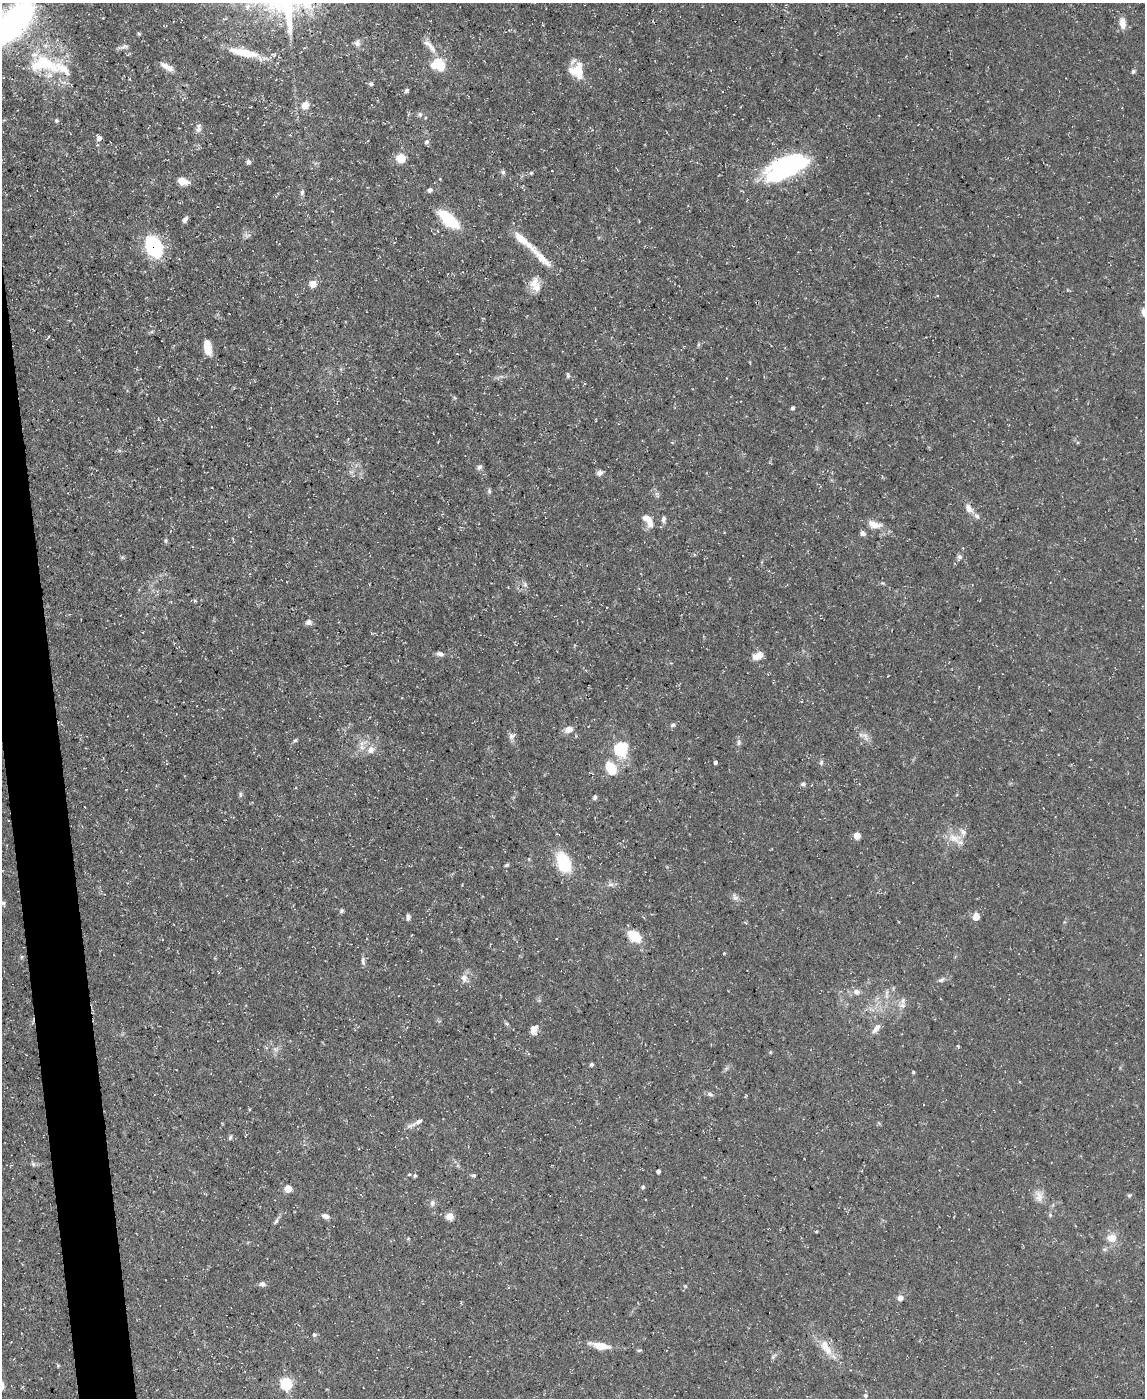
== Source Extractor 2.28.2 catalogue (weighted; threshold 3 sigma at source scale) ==
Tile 7 of 4 x 3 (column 3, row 2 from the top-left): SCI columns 2289-3431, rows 1523-2918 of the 4575 x 4549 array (HDU 1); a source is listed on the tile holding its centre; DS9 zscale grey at full resolution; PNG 1147 x 1400 px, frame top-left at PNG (2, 3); no overlay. Shown black and unused: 3% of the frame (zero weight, under 3 of 5 exposures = <1% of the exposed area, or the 3 px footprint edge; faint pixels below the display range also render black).
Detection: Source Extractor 2.28.2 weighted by HDU 2 'WHT'; one run over the whole footprint, this tile lists its part. Background 0.0884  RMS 0.0046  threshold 0.0208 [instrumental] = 3 sigma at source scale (4.5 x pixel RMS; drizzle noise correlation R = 1.50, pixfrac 1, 0.05/0.05 arcsec/px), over >= 5 px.
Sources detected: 126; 1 inside a brighter object's white glare — not listed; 5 inside a brighter listed object's ellipse — not listed separately; the other 120 listed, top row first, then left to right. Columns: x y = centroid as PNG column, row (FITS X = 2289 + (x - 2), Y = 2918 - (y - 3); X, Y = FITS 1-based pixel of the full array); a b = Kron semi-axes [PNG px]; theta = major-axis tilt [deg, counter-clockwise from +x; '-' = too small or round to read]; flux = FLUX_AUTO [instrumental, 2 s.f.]
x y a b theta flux
14 23 48 23 48 110
1122 23 15 8 -82 3.7
139 34 6 3 -19 0.49
357 43 10 7 -89 1.8
125 46 12 6 17 1.5
430 46 28 7 -44 4.3
242 52 37 10 -12 12
43 64 51 24 -6 31
438 65 18 15 -21 12
167 67 18 6 -28 3.6
577 70 17 15 -87 10
1133 71 5 4 - 0.89
371 84 6 5 - 0.88
406 91 7 5 72 1
305 105 6 5 - 6.6
420 115 6 5 - 0.94
56 120 5 5 - 0.8
198 129 10 7 64 1.9
99 138 6 6 - 2
426 142 7 5 33 1
401 158 5 5 - 23
248 162 5 5 - 1.5
786 165 45 21 17 64
503 172 6 6 - 0.94
531 173 4 4 - 0.63
183 181 11 8 -15 4.7
430 190 6 5 - 1.2
302 192 7 5 88 1.1
185 219 8 5 58 1.5
449 219 14 7 -41 37
247 235 10 6 0 1.3
154 247 22 14 -66 36
542 258 42 8 -45 9.2
534 283 19 11 67 4.8
313 284 8 8 - 3.6
699 344 6 4 71 0.62
208 347 16 7 -81 6.8
568 375 8 4 -84 0.73
793 408 4 4 - 0.93
479 467 6 6 - 1.3
600 473 8 6 18 1.6
489 491 7 5 -82 0.81
969 509 13 8 -55 3.2
663 519 9 6 84 1.4
648 521 19 9 -56 4.7
874 524 20 9 -13 4.9
863 533 7 6 - 1.4
166 541 6 4 -71 0.63
959 557 9 6 64 1.3
525 585 6 4 19 0.76
309 622 7 7 - 1.8
440 654 9 6 -12 1.6
758 656 11 7 23 4.5
673 725 7 5 37 0.99
568 729 10 7 19 3.3
511 736 9 8 - 1.8
865 736 15 6 -63 2.5
295 740 6 5 - 0.71
739 743 7 6 - 1.1
621 749 20 19 - 15
371 750 12 9 72 3.5
715 762 4 3 - 1.2
821 762 8 4 68 0.8
611 768 15 10 -63 11
803 784 7 5 29 0.97
240 794 8 4 90 0.89
595 797 6 5 - 1
857 835 5 4 - 9.5
954 838 20 12 -15 6.6
564 863 26 16 -70 17
507 865 6 4 26 0.68
611 884 6 6 - 1.3
735 897 10 7 -47 1.7
3 903 5 4 - 0.95
341 911 6 5 - 0.83
408 917 7 5 82 1.4
976 917 5 5 - 7.2
634 936 17 11 -37 9.6
724 953 4 3 - 0.37
363 961 12 5 -84 1.3
218 972 5 3 - 0.46
464 978 11 8 -69 2.7
941 980 9 5 26 1.3
856 992 8 7 - 2.3
887 992 7 4 71 0.99
903 1005 10 9 - 2.5
507 1024 6 4 -19 0.64
876 1028 16 6 48 2.7
534 1029 12 9 74 2.8
958 1046 5 3 - 0.44
275 1049 6 5 - 1.1
591 1064 5 5 - 0.79
913 1072 4 4 - 0.5
710 1094 10 5 -25 1.1
746 1096 6 3 45 0.38
416 1123 25 4 27 2.4
230 1138 6 4 72 0.79
33 1164 6 5 - 0.83
658 1171 4 4 - 1.4
409 1174 4 4 - 0.45
474 1175 6 4 1 0.71
415 1176 5 4 - 0.79
643 1187 4 4 - 0.98
288 1188 5 5 - 13
1129 1195 6 5 - 0.76
1039 1196 17 10 -81 3.9
432 1203 7 6 - 1.5
325 1216 9 6 -16 2.2
450 1216 6 6 - 6.1
276 1221 7 5 53 1
1112 1238 11 10 - 5.1
262 1284 7 6 - 1.5
685 1286 6 3 -32 0.47
900 1298 6 5 - 2.7
314 1335 6 5 - 0.87
600 1346 22 8 -11 7.3
826 1348 27 11 -57 8
773 1357 10 4 46 0.99
286 1384 5 5 - 66
865 1395 6 5 - 0.87
Overlapping masked pixels (flux is a lower limit): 1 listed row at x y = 154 247
Isophote crosses this tile's border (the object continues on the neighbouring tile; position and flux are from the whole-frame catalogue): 1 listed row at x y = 14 23